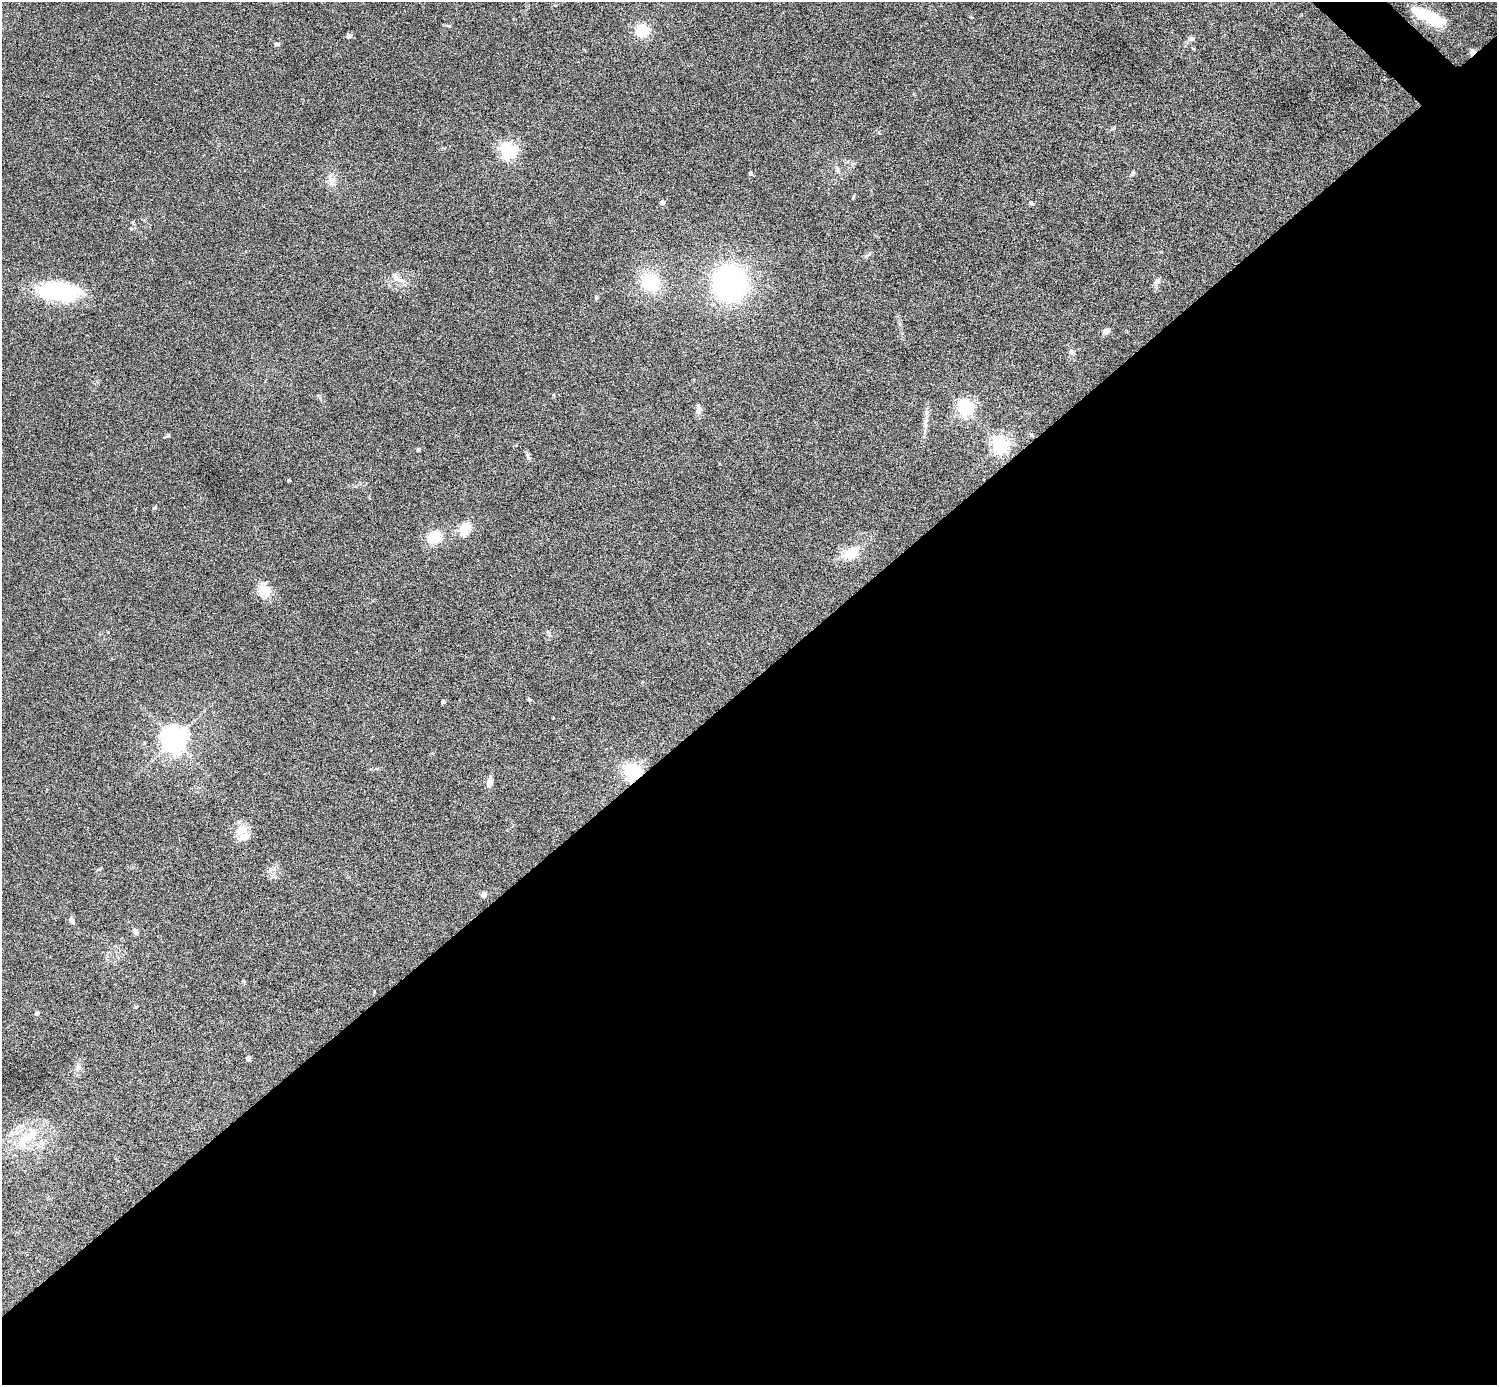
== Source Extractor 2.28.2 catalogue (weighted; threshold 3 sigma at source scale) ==
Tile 15 of 4 x 4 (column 3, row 4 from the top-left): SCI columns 2993-4487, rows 298-1680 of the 5983 x 5982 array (HDU 1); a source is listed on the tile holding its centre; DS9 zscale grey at full resolution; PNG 1499 x 1387 px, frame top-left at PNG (2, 2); no overlay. Shown black and unused: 51% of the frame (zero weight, under 4 of 8 exposures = <1% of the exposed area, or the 3 px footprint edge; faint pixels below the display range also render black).
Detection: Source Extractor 2.28.2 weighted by HDU 2 'WHT'; one run over the whole footprint, this tile lists its part. Background 0.0717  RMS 0.0044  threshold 0.0178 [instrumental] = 3 sigma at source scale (4.09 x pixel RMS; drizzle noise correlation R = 1.36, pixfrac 0.8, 0.05/0.05 arcsec/px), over >= 5 px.
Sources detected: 54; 1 inside a brighter object's white glare — not listed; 1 inside a brighter listed object's ellipse — not listed separately; the other 52 listed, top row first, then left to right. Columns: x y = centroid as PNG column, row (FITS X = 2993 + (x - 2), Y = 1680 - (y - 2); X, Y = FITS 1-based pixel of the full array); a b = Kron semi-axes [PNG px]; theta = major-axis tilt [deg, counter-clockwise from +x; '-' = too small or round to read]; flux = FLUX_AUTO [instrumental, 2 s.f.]
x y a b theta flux
1430 17 27 12 -28 18
448 26 7 4 -19 0.58
642 31 6 5 - 60
349 36 4 4 - 3
1192 39 8 6 -1 1.1
277 44 7 4 7 0.77
1472 52 8 7 - 1.2
508 151 6 6 - 120
837 170 8 5 85 0.96
750 173 5 4 - 0.48
1133 173 7 5 46 0.63
331 181 15 6 -83 2.5
853 197 6 4 70 0.45
662 202 4 4 - 2.7
1031 203 6 4 -21 0.64
866 256 7 4 19 0.71
396 278 14 8 -63 2.7
1157 281 11 7 62 1.7
650 282 18 16 -39 19
729 283 40 37 86 71
59 291 44 18 -6 38
596 297 6 4 -72 0.47
1106 331 9 7 29 1.7
1071 352 8 6 -49 1.1
965 408 6 6 - 110
698 410 12 7 87 1.8
925 424 9 5 -71 1.2
1031 435 7 4 -29 0.54
168 436 7 4 31 0.68
1000 445 6 6 - 160
418 450 4 4 - 0.9
528 458 8 5 -68 0.92
464 528 13 9 70 7.9
434 538 15 12 33 9
851 553 27 16 28 7.5
266 591 12 11 - 7.2
549 634 9 5 -65 0.85
529 699 7 4 -31 0.49
443 702 4 3 - 0.86
174 740 8 8 - 430
632 772 6 6 - 160
489 783 12 6 80 2.6
241 830 25 12 81 5.6
484 894 4 4 - 3.3
72 920 8 5 -73 1.2
135 931 10 6 -57 1.1
243 981 6 4 -2 0.5
136 1007 5 4 - 0.4
37 1013 4 4 - 1.3
248 1059 4 4 - 1.8
78 1067 9 6 -35 1.2
26 1138 42 14 40 15
Overlapping masked pixels (flux is a lower limit): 2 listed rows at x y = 1472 52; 632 772
Unlisted compact peaks at least as high as the median listed source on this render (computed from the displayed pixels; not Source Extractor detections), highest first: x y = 154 508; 289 480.